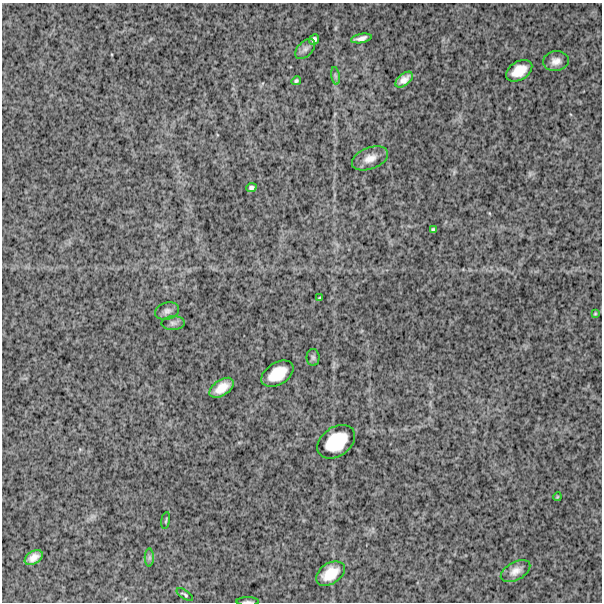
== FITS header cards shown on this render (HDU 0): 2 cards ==
NAXIS1  =                  600
NAXIS2  =                  600

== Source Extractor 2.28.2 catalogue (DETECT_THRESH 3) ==
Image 600 x 600 px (HDU 0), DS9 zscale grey, 1 PNG px = 1 image px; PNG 604 x 604 px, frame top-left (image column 1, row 600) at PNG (2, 3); each listed source drawn as its Kron ellipse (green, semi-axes under 4 px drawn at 4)
Background 1470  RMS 280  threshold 841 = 3 sigma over >= 5 px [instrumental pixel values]
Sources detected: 27; all 27 listed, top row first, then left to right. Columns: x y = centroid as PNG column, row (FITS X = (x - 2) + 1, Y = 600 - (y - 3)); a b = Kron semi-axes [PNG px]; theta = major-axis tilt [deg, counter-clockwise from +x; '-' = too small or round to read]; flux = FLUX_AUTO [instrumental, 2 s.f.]
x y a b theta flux
361 38 10 4 12 87000
314 39 5 5 - 57000
305 49 12 7 46 79000
556 61 13 10 7 140000
519 71 14 9 31 290000
335 76 9 4 -81 44000
404 80 10 6 39 120000
296 81 5 4 - 33000
370 158 19 10 21 190000
251 188 5 4 - 46000
433 229 4 3 - 31000
319 298 3 2 - 16000
167 311 12 8 15 87000
595 314 3 3 - 19000
173 323 11 7 4 67000
313 357 8 6 -89 44000
277 374 18 11 32 420000
222 388 14 7 34 230000
336 442 21 14 35 650000
557 497 4 3 - 18000
166 520 9 2 80 22000
34 557 10 6 34 140000
149 557 9 4 -90 47000
516 571 16 9 30 150000
330 574 16 10 34 340000
185 595 9 3 -34 30000
248 601 11 3 0 34000
At the frame edge (FLAGS 8, measured only in part): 1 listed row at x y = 248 601